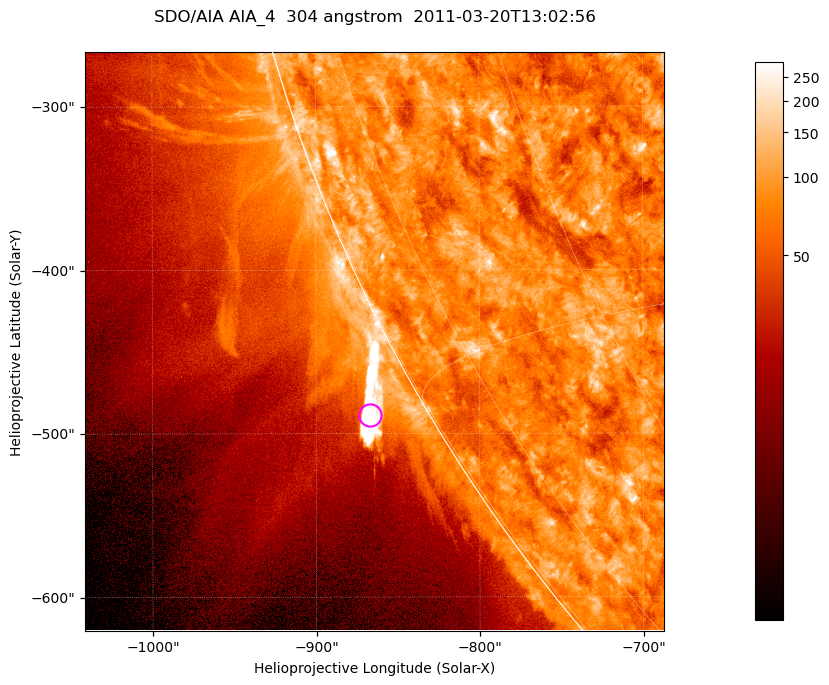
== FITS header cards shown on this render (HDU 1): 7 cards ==
TELESCOP= 'SDO/AIA '           / For AIA: SDO/AIA
INSTRUME= 'AIA_4   '           / For AIA: AIA_ATA1, AIA_ATA2, AIA_ATA3 or AIA_AT
WAVELNTH=                  304 / [angstrom] Wavelength
WAVEUNIT= 'angstrom'           / Wavelength unit: angstrom
DATE-OBS= '2011-03-20T13:02:56.123' / [ISO] Date when observation started; ISO 8
CTYPE1  = 'HPLN-TAN'           / CTYPE1; Typically HPLN
CTYPE2  = 'HPLT-TAN'           / CTYPE2; Typically HPLT

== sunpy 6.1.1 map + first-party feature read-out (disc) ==
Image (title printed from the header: SDO/AIA AIA_4  304 angstrom  2011-03-20T13:02:56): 590 x 590 px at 0.6 arcsec/px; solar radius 964 arcsec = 1606 px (partial field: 2.0% of the solar disc is inside the frame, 45% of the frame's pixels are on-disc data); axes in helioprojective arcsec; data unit not stated in the header (colour bar unlabelled)
Orientation: roll -0.132 deg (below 1 deg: not rotated)
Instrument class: DISC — disc imager (sunpy class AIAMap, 304 A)
Bright regions (active regions / flare kernels): reference = the on-disc median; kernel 5 px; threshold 5 sigma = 117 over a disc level ~77.4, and >= 1.15x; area >= 348 px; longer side >= 7 px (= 4.2 arcsec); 0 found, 0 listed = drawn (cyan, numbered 1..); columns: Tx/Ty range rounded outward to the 2 arcsec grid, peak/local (2 s.f.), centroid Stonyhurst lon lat
Off-limb structures (1.02-1.3 R_sun): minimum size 174 px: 5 found; the strongest spans PA ~120 deg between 1.02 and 1.05 R_sun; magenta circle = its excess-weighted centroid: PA ~120 deg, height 1.03 R_sun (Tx ~-866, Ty ~-488 arcsec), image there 7.4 x the reference